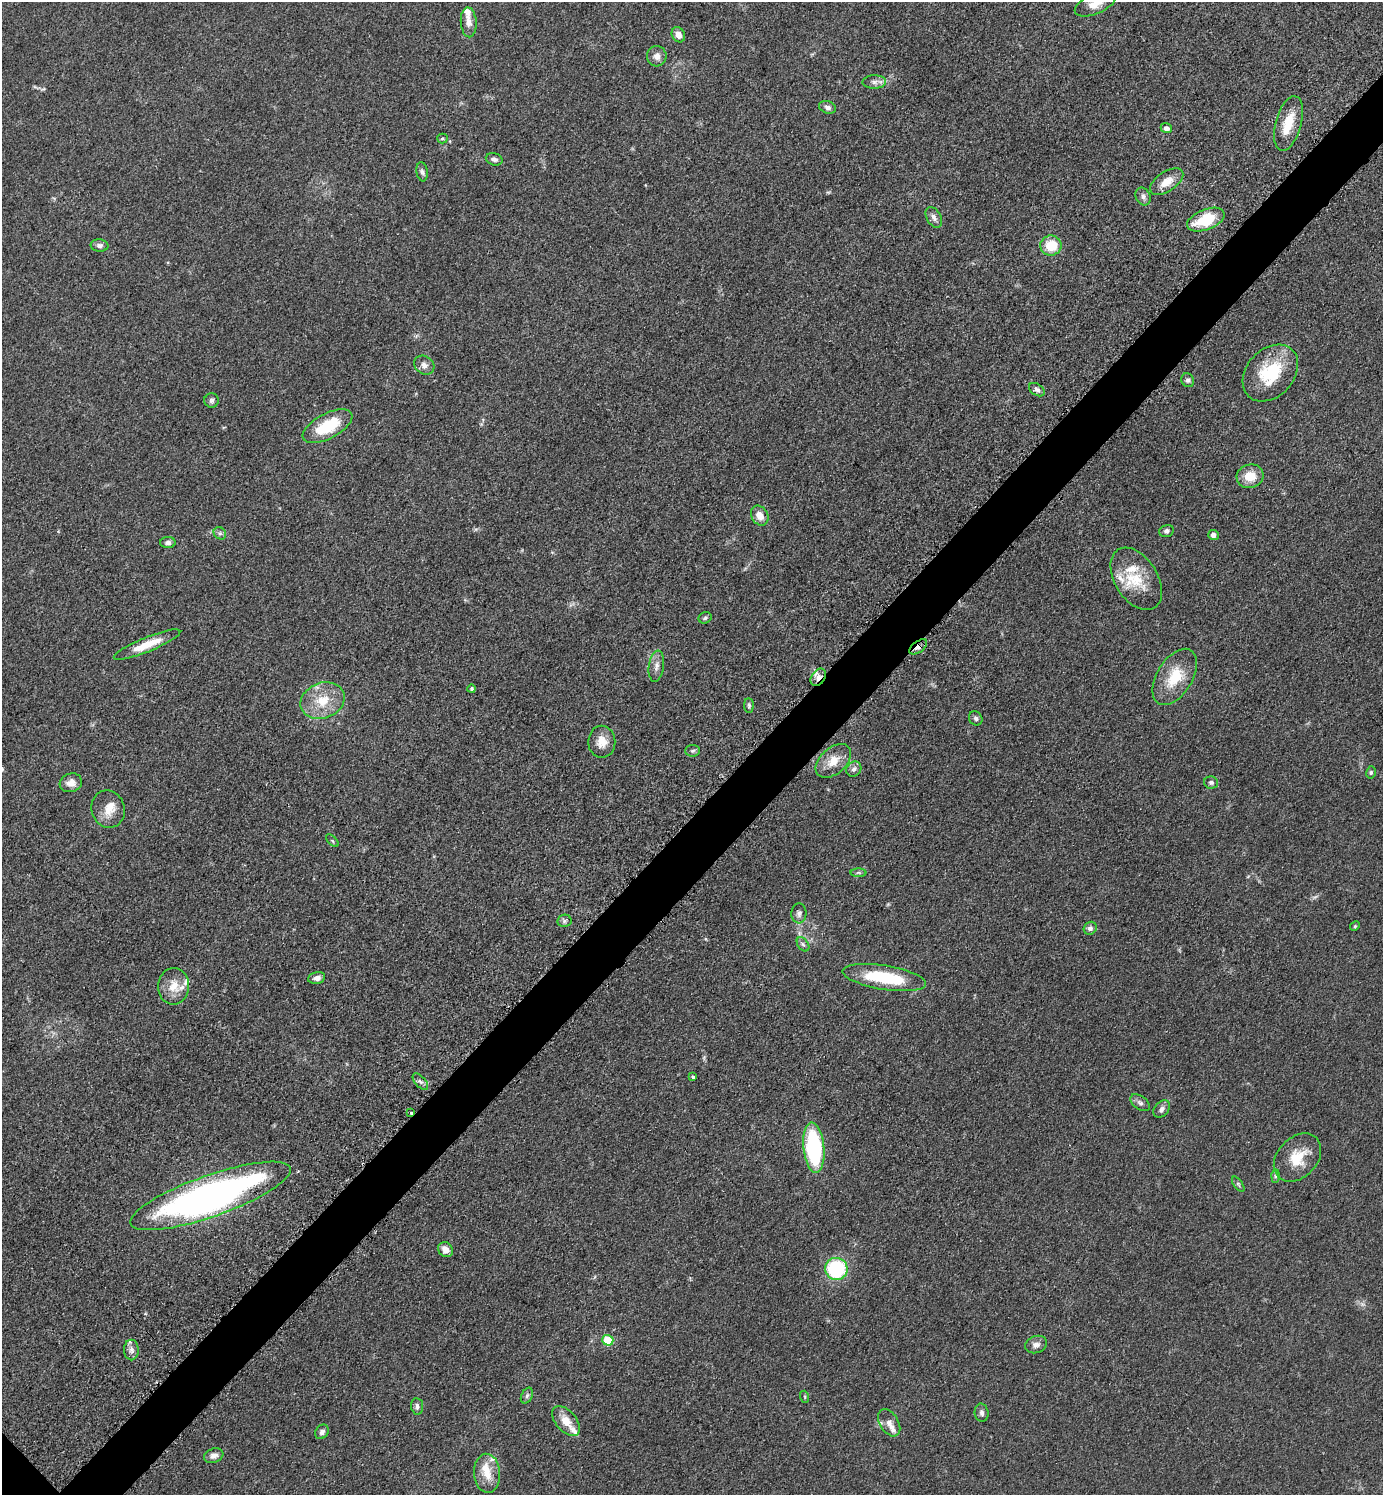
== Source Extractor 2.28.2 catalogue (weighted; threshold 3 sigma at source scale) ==
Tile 10 of 4 x 4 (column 2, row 3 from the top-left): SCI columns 1592-2972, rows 1512-3004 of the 6048 x 6047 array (HDU 1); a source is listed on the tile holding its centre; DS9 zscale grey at full resolution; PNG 1385 x 1497 px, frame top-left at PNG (2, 2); each listed source drawn as its Kron ellipse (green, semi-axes under 4 px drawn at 4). Shown black and unused: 4% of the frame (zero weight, under 3 of 5 exposures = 4% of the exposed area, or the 3 px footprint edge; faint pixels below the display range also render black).
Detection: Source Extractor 2.28.2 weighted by HDU 2 'WHT'; one run over the whole footprint, this tile lists its part. Background 0.0493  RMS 0.0053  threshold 0.0237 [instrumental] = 3 sigma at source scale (4.5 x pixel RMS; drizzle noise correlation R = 1.50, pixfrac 1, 0.05/0.05 arcsec/px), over >= 5 px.
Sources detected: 94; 12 inside a brighter listed object's ellipse — not listed separately; the other 82 listed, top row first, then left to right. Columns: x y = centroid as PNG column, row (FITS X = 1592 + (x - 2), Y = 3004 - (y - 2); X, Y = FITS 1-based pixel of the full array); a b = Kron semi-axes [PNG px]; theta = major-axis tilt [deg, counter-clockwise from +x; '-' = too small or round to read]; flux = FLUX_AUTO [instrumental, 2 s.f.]
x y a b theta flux
1095 4 22 10 23 6.5
469 22 15 8 -86 3.7
678 35 8 6 -62 3.1
657 56 10 10 - 3.2
874 82 12 7 1 2.5
827 107 9 6 -19 2.1
1289 123 28 13 75 13
1166 128 6 5 - 2
442 138 5 5 - 0.83
494 159 8 6 -16 1.9
422 172 9 5 -81 1.4
1167 182 19 10 34 6.7
1143 197 9 7 -65 2
934 217 11 7 -60 2.6
1206 220 20 10 22 20
99 245 9 6 -6 1.9
1051 245 10 10 - 14
424 365 11 8 -36 2.8
1270 373 32 23 47 28
1188 380 7 6 - 1.5
1037 390 9 5 -33 1.6
211 400 7 7 - 1.4
328 426 27 12 28 23
1250 476 13 12 - 9
760 516 10 8 -61 5
1166 531 7 6 - 1.4
220 533 7 5 -44 1.2
1213 535 5 5 - 2.1
168 543 8 5 0 1.8
1136 579 34 21 -58 19
705 618 7 5 26 1
147 645 36 7 22 11
918 647 10 5 36 2.2
656 666 16 7 82 3.2
818 677 9 6 55 3.4
1175 677 31 17 59 17
472 689 4 4 - 1.1
323 701 22 17 21 15
749 706 7 4 -88 1.2
976 718 7 6 - 1.4
602 742 16 13 90 6.2
693 751 7 5 4 1.3
833 761 20 13 42 8.5
854 769 8 7 - 1.9
1371 772 6 4 76 0.87
71 783 11 9 17 4
1211 783 7 6 - 1.4
108 809 19 16 -72 7.6
332 841 8 3 -45 0.72
859 873 8 4 0 1
799 913 10 7 88 2
564 921 7 6 - 1.3
1355 926 5 4 - 0.61
1090 928 7 6 - 1.7
803 944 8 5 -53 1.2
884 977 42 12 -9 33
317 978 8 6 11 2.5
174 986 18 15 86 8.9
693 1077 3 3 - 1.5
420 1082 10 5 -47 1.7
1140 1103 11 6 -37 1.9
1162 1109 10 7 49 2.2
410 1113 3 3 - 7.9
814 1148 25 10 -84 62
1297 1158 27 20 46 15
1275 1176 6 4 88 0.98
1238 1184 9 4 -55 0.89
210 1196 85 20 19 260
445 1250 8 7 - 4.1
836 1269 11 11 - 43
608 1340 5 5 - 24
1036 1345 11 8 21 2.7
131 1350 10 7 -89 2.4
527 1396 8 5 63 1.3
805 1397 6 4 -72 0.6
417 1406 8 6 -83 1.7
982 1413 9 7 -85 1.6
566 1421 17 10 -50 7.3
889 1423 15 9 -58 3.4
322 1432 8 6 53 1.7
214 1456 10 7 21 3.1
487 1473 19 13 -86 9
Overlapping masked pixels (flux is a lower limit): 3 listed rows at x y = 918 647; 818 677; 410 1113
Isophote crosses this tile's border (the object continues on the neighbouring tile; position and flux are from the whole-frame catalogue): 1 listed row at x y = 1095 4